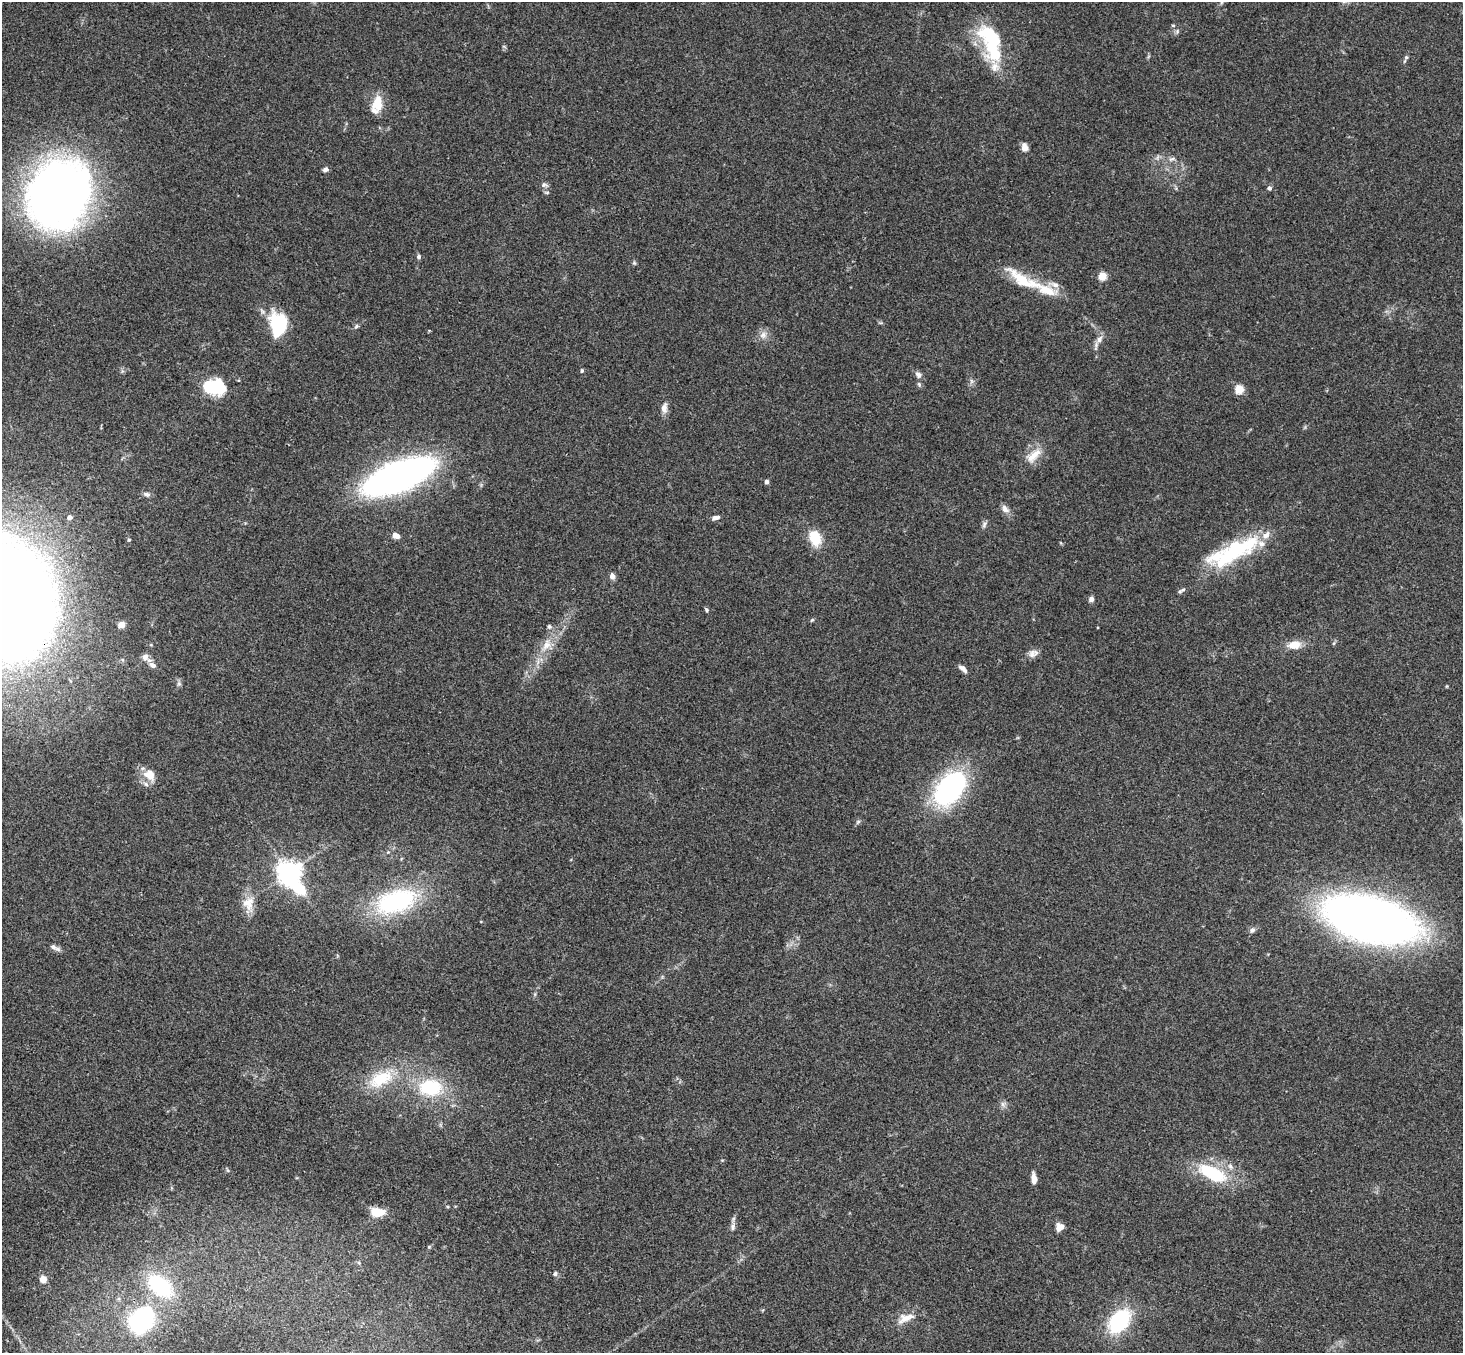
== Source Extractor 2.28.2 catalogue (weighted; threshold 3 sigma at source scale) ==
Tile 7 of 4 x 4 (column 3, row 2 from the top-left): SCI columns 2978-4438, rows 3034-4384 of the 5950 x 5930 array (HDU 1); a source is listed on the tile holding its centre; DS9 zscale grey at full resolution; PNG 1465 x 1355 px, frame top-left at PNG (2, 2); no overlay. Shown black and unused: <1% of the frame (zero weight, under 3 of 4 exposures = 6% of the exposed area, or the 3 px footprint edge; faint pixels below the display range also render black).
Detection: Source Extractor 2.28.2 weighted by HDU 2 'WHT'; one run over the whole footprint, this tile lists its part. Background 0.163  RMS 0.0074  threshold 0.0331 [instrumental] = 3 sigma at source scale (4.5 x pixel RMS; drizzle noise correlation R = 1.50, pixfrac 1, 0.05/0.05 arcsec/px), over >= 5 px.
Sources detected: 88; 1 inside a brighter object's white glare — not listed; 7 inside a brighter listed object's ellipse — not listed separately; the other 80 listed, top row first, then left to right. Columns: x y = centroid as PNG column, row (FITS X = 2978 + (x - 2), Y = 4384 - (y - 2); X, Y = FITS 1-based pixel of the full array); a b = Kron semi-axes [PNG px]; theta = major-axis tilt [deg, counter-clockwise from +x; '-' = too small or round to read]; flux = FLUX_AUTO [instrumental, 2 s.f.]
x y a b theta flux
1173 25 5 3 - 0.78
990 41 52 22 -69 54
1406 57 5 5 - 0.96
377 103 20 12 82 14
1024 147 10 7 -76 4.6
1172 159 11 5 17 2.4
325 169 6 5 - 2.3
544 185 8 6 34 1.9
1269 188 5 5 - 2
58 193 69 55 62 500
419 257 6 5 - 1.7
634 263 6 5 - 1.1
1102 276 5 5 - 23
1023 280 52 14 -31 28
1055 285 12 7 -22 4.3
278 324 26 18 -86 39
356 326 7 5 25 1.3
763 335 9 8 - 3.8
1099 339 14 7 52 4.3
582 371 5 4 - 1.1
918 375 9 7 -45 2.8
971 381 7 4 -71 1.5
919 384 7 5 -68 1.4
212 387 18 11 -2 54
1239 389 5 5 - 30
664 408 14 8 87 4.3
1034 455 26 11 42 11
399 476 52 19 22 420
766 482 5 4 - 2
147 494 9 6 -18 2.3
1005 509 13 8 -50 3.8
69 517 5 5 - 3.3
716 517 10 5 11 2.4
984 524 9 5 54 1.9
396 536 8 6 -30 4.2
815 537 15 10 -74 22
129 540 5 4 - 0.84
1236 548 34 27 -3 42
612 576 6 5 - 3.8
1183 589 9 5 36 1.7
1091 599 6 6 - 2.5
706 610 6 4 -55 1.1
812 620 6 4 44 0.84
121 625 5 4 - 18
549 627 5 5 - 1.8
1334 643 6 4 71 0.93
546 645 18 10 58 9.7
1294 645 16 10 6 9.3
1032 654 12 10 76 4
145 657 10 8 68 4.1
153 665 9 7 -27 3.9
963 669 13 5 -43 2.9
179 683 6 5 - 1.6
150 775 16 13 -43 9.9
950 788 41 25 50 110
858 822 7 5 31 1.3
388 852 5 4 - 0.84
289 872 7 7 - 690
396 901 58 30 18 87
248 903 19 16 83 11
1370 919 62 29 -15 790
1252 930 9 7 60 2.3
53 947 8 6 -49 2.5
381 1079 39 19 27 32
430 1087 29 21 -1 43
1002 1104 7 5 -89 2
1230 1166 10 7 -69 3.1
1212 1173 37 15 -28 41
1034 1178 11 5 -82 5.3
377 1212 16 9 -1 12
733 1227 9 7 -84 2.5
1060 1227 8 7 - 6.4
429 1247 6 4 43 0.88
359 1263 5 3 - 1
555 1274 6 5 - 1.8
43 1279 7 7 - 6.4
160 1286 32 19 -40 52
905 1318 27 12 21 10
142 1319 32 23 51 80
1119 1321 29 18 53 54
Overlapping masked pixels (flux is a lower limit): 1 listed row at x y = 1370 919
Isophote crosses this tile's border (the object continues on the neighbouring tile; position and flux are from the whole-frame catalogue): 1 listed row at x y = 58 193